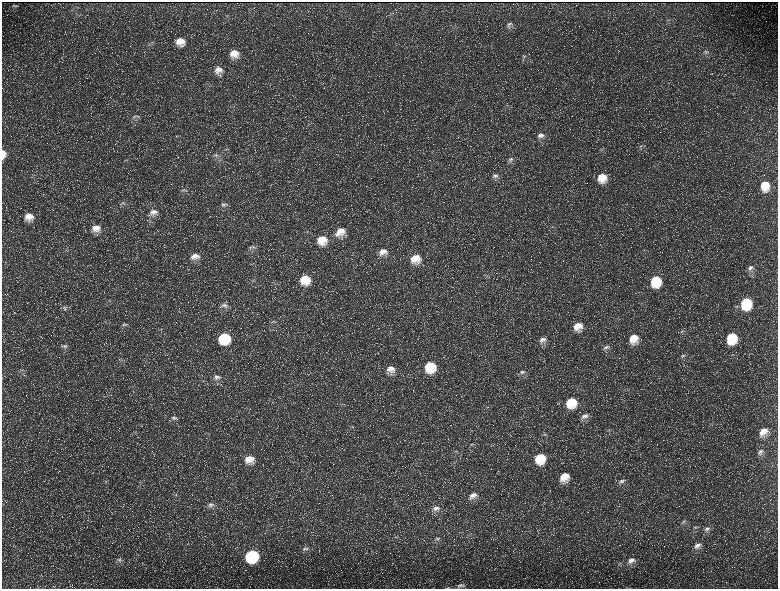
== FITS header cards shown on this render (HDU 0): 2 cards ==
NAXIS1  =                 1552 / length of data axis 1
NAXIS2  =                 1173 / length of data axis 2

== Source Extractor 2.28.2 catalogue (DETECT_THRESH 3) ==
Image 1552 x 1173 px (HDU 0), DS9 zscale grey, zoomed out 1/2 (1 PNG px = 2 x 2 image px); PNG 780 x 591 px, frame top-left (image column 1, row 1173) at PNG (2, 2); no overlay
Background 223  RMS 10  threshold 30.3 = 3 sigma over >= 5 px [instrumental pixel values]
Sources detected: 110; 30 cannot appear on this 1/2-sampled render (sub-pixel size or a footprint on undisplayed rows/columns) and are not listed; the other 80 listed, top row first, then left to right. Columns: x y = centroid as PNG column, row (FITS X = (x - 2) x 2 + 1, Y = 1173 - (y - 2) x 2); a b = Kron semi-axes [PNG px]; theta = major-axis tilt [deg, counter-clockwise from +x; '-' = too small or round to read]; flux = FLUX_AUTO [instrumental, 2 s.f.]
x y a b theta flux
15 6 5 3 - 3300
509 24 8 5 21 5200
152 42 5 3 - 2700
180 42 10 9 - 25000
705 51 5 3 - 2500
234 54 10 9 - 24000
524 56 6 4 -37 3200
218 70 10 8 3 16000
136 116 10 5 1 5800
541 135 11 7 12 11000
641 146 5 3 - 2400
226 149 6 3 10 2500
3 154 8 4 -89 14000
216 155 8 4 -7 5400
510 159 6 5 - 4500
495 176 9 6 18 7400
602 178 11 10 - 36000
765 186 12 10 -82 41000
184 190 7 4 7 3700
122 203 7 2 2 2800
223 204 9 5 1 6700
153 212 12 8 9 15000
29 217 10 10 - 22000
96 228 11 9 1 20000
340 232 15 11 33 29000
322 240 13 12 - 39000
252 247 11 5 -1 7000
383 252 12 9 10 19000
195 256 12 8 6 17000
415 259 12 12 - 36000
750 268 9 5 30 7100
253 280 6 3 -38 2500
305 280 12 11 - 47000
656 281 10 9 - 67000
746 303 11 9 86 92000
224 305 11 5 7 8200
65 307 7 5 -4 4000
273 321 5 3 - 2900
124 324 8 4 0 4200
578 326 10 9 - 24000
161 329 3 2 - 1100
682 331 4 3 - 2200
341 335 2 2 - 490
224 338 10 10 - 95000
732 338 10 9 - 76000
634 339 11 9 83 33000
543 340 11 7 23 11000
64 346 8 4 -3 4500
606 347 8 6 17 6900
683 355 7 4 31 4300
430 367 11 11 - 69000
391 369 12 9 17 20000
21 370 7 3 0 3300
522 372 9 5 13 6900
217 377 10 7 -7 10000
571 403 10 9 - 54000
584 416 10 7 36 10000
174 418 9 4 1 5400
763 432 11 8 56 23000
472 444 7 2 -2 2700
456 451 6 2 -8 2300
760 452 9 6 37 8700
540 458 10 9 - 54000
249 459 12 10 -11 28000
564 477 10 9 - 33000
622 481 8 6 16 8300
473 495 11 7 25 13000
211 505 11 6 0 8700
436 508 10 6 13 9400
684 521 7 4 26 4400
695 527 7 4 8 4000
707 528 10 6 21 8600
437 539 7 6 - 5500
697 546 11 7 31 13000
306 548 10 5 -3 6300
252 556 10 9 - 160000
119 560 10 3 -7 4300
631 561 13 8 26 18000
461 585 12 6 8 11000
447 587 10 3 7 3200
At the frame edge (FLAGS 8, measured only in part): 2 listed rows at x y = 3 154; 447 587
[30 sub-pixel or undisplayed-footprint detections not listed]